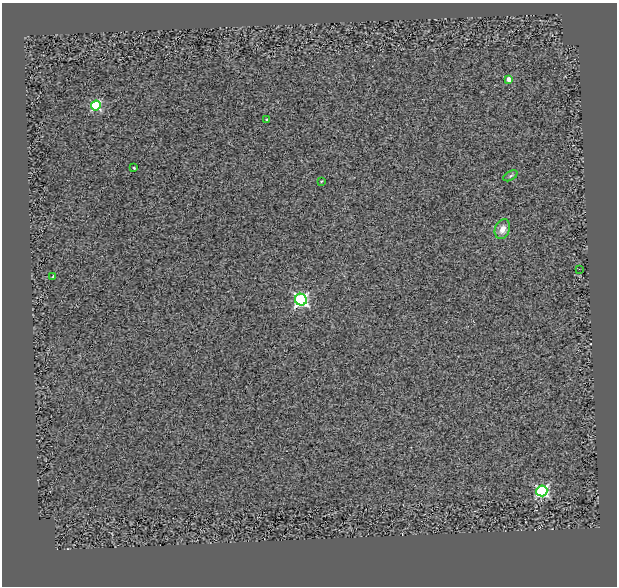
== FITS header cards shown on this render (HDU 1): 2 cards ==
NAXIS1  =                  615
NAXIS2  =                  584

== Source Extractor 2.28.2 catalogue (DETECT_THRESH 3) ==
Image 615 x 584 px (HDU 1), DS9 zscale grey, 1 PNG px = 1 image px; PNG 619 x 588 px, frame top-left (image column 1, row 584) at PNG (2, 3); each listed source drawn as its Kron ellipse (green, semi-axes under 4 px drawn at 4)
Background 0.777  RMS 0.92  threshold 2.77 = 3 sigma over >= 5 px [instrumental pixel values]
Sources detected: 11; all 11 listed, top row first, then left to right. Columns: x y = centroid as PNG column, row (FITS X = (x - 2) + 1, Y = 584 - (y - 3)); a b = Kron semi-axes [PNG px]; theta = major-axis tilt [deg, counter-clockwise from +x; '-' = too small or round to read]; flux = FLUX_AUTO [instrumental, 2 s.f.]
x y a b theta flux
509 79 4 4 - 560
96 106 5 5 - 5200
267 120 3 3 - 110
134 168 3 3 - 73
510 176 8 4 31 110
321 181 4 3 - 50
502 229 10 7 68 480
579 269 2 2 - 29
53 276 3 2 - 44
301 300 6 6 - 13000
542 491 5 5 - 10000